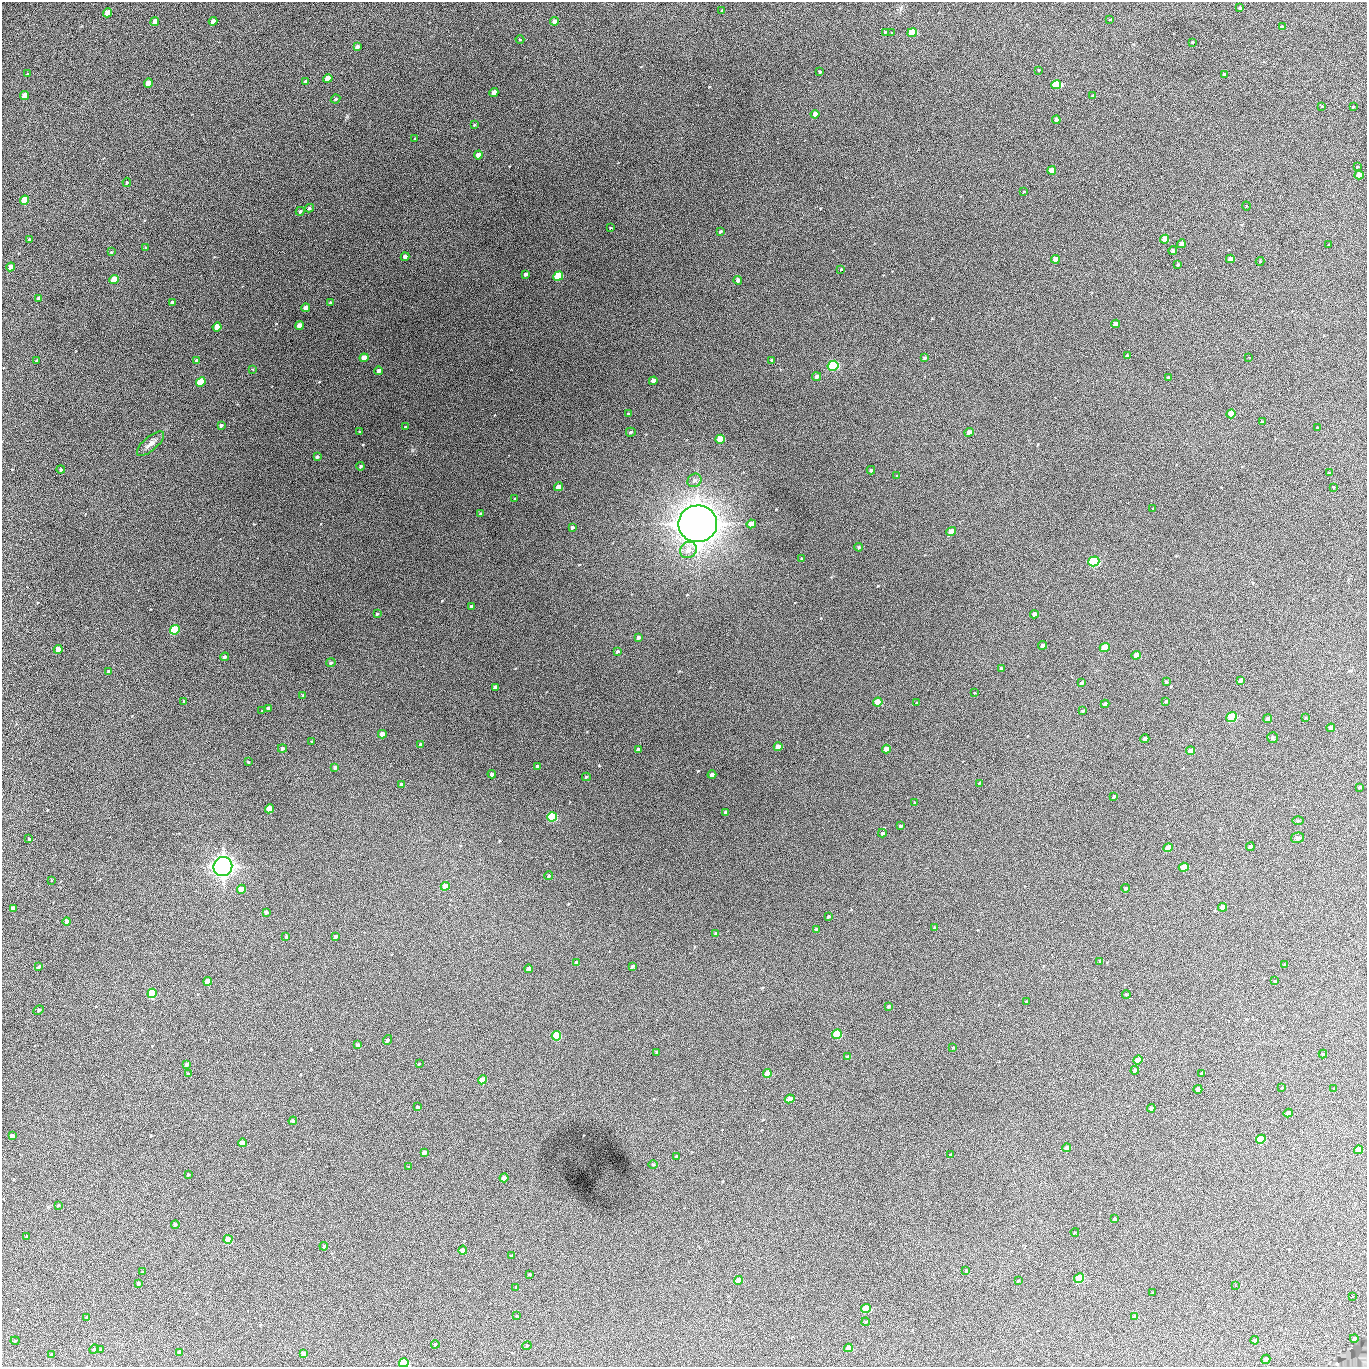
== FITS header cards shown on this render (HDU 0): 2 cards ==
NAXIS1  =                 1365 /fastest changing axis
NAXIS2  =                 1365 /next to fastest changing axis

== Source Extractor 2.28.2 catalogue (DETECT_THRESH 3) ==
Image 1365 x 1365 px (HDU 0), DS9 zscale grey, 1 PNG px = 1 image px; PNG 1369 x 1369 px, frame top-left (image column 1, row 1365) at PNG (2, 2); each listed source drawn as its Kron ellipse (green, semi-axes under 4 px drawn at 4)
Background 364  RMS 67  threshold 202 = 3 sigma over >= 5 px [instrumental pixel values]
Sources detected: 281; all 281 listed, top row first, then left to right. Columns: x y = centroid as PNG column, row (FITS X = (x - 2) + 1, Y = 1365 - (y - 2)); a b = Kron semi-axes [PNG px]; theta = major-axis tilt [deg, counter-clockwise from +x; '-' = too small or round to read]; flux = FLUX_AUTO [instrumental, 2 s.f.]
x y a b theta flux
1240 8 4 3 - 1.4e+04
722 10 3 2 - 3.1e+03
107 13 4 4 - 7.9e+04
1110 20 3 2 - 3.0e+03
213 21 4 3 - 2.9e+04
554 21 4 4 - 2.2e+04
155 22 4 4 - 3.2e+04
1282 27 4 3 - 1.8e+04
885 32 4 3 - 5.6e+03
892 33 3 2 - 3.8e+03
912 33 5 4 - 2.2e+05
520 39 4 3 - 3.1e+03
1192 42 3 2 - 4.3e+03
357 47 4 3 - 2.0e+04
1039 70 3 3 - 4.0e+03
820 72 3 3 - 7.4e+03
28 74 3 3 - 4.5e+03
1224 74 3 3 - 7.5e+03
328 79 4 4 - 6.2e+04
305 81 4 3 - 9.7e+03
148 83 5 4 - 6.0e+04
1056 85 5 4 - 3.9e+05
494 93 4 4 - 4.0e+04
24 95 4 4 - 5.6e+04
1093 96 4 3 - 8.3e+03
336 99 5 3 - 5.7e+03
1322 106 3 2 - 3.8e+03
1353 107 3 2 - 3.6e+03
815 114 4 4 - 2.6e+04
1056 120 4 4 - 2.5e+04
474 125 4 3 - 4.4e+03
415 138 4 2 - 2.8e+03
478 155 4 4 - 5.3e+04
1357 167 4 4 - 6.2e+03
1052 170 4 4 - 7.7e+04
1359 175 4 4 - 5.3e+04
127 182 4 4 - 5.2e+03
1024 192 4 2 - 3.3e+03
25 200 5 4 - 1.8e+05
1246 206 4 3 - 3.3e+03
309 208 4 4 - 7.6e+03
300 211 4 4 - 7.2e+03
611 228 3 2 - 3.8e+03
720 231 4 3 - 6.9e+03
1165 239 4 4 - 6.8e+04
29 240 3 3 - 1.2e+04
1181 244 4 4 - 3.7e+04
1329 245 3 2 - 4.5e+03
146 247 4 3 - 4.7e+03
1173 251 4 3 - 1.8e+04
111 252 4 3 - 3.4e+03
405 257 4 3 - 1.5e+04
1055 259 4 4 - 5.0e+04
1230 259 4 4 - 3.6e+04
1260 261 4 4 - 3.9e+03
1178 265 3 3 - 5.4e+03
11 267 4 4 - 3.4e+04
841 269 4 3 - 3.5e+03
526 274 4 3 - 1.1e+04
558 276 5 4 - 3.2e+05
114 279 5 4 - 8.6e+04
738 280 4 4 - 2.4e+04
38 298 4 3 - 8.5e+03
172 302 4 3 - 9.2e+03
330 303 4 3 - 1.3e+04
306 308 4 4 - 3.6e+04
1115 324 4 4 - 3.6e+04
299 325 4 4 - 4.2e+04
217 327 4 4 - 9.4e+04
1127 355 3 2 - 4.4e+03
1249 357 3 2 - 2.4e+03
364 358 4 4 - 5.3e+04
925 358 4 3 - 7.8e+03
196 360 4 3 - 1.1e+04
772 360 4 3 - 5.0e+03
37 361 3 3 - 6.7e+03
833 366 5 5 - 6.5e+05
252 369 3 2 - 5.1e+03
379 371 4 3 - 2.7e+04
817 377 5 4 - 1.5e+04
1168 378 4 3 - 8.3e+03
653 381 4 4 - 4.6e+04
201 382 5 4 - 2.6e+05
628 414 3 3 - 4.8e+03
1231 414 5 4 - 1.3e+05
1262 422 4 3 - 1.3e+04
221 425 4 3 - 1.1e+04
405 427 3 2 - 3.5e+03
1317 427 3 2 - 3.5e+03
359 432 4 3 - 4.2e+03
631 432 5 4 - 7.6e+03
969 432 4 4 - 3.6e+04
720 439 5 4 - 1.6e+05
150 444 17 7 41 2.5e+04
317 457 4 3 - 1.1e+04
361 466 4 3 - 6.3e+03
61 469 4 4 - 6.0e+03
871 470 4 4 - 5.9e+03
1329 473 3 3 - 4.3e+03
897 476 4 3 - 6.4e+03
694 480 7 6 - 1.7e+04
558 487 4 4 - 4.9e+04
1333 487 3 2 - 3.3e+03
515 499 3 2 - 4.5e+03
1153 509 3 2 - 3.5e+03
480 513 3 3 - 5.6e+03
698 524 19 18 - 6.0e+06
751 524 4 4 - 9.4e+04
572 527 4 3 - 1.0e+04
951 531 5 4 - 6.7e+04
859 547 4 3 - 6.3e+03
688 550 9 7 40 3.7e+04
802 559 4 3 - 9.7e+03
1094 561 5 5 - 5.6e+05
471 606 4 3 - 9.4e+03
377 614 3 3 - 5.9e+03
1034 614 4 4 - 2.9e+04
175 630 5 4 - 4.3e+05
638 637 4 3 - 1.4e+04
1043 645 4 4 - 2.0e+04
1105 647 5 4 - 1.2e+05
58 649 4 4 - 4.3e+04
617 651 4 3 - 8.2e+03
1136 655 4 4 - 4.6e+04
225 657 4 3 - 1.3e+04
331 663 5 4 - 9.8e+03
1001 668 4 4 - 6.0e+03
109 672 4 3 - 1.5e+04
1240 680 4 3 - 2.2e+04
1166 682 3 3 - 7.4e+03
1081 683 4 3 - 1.3e+04
495 687 4 3 - 1.3e+04
974 693 3 2 - 3.2e+03
303 695 3 3 - 5.6e+03
184 701 3 3 - 5.5e+03
1166 701 4 3 - 9.4e+03
878 702 5 4 - 1.5e+05
916 703 3 2 - 2.9e+03
1105 704 4 4 - 2.2e+04
268 708 4 3 - 1.6e+04
262 711 2 2 - 2.3e+03
1083 711 3 3 - 8.5e+03
1232 717 5 4 - 3.3e+05
1305 718 4 3 - 3.1e+03
1268 719 4 4 - 2.3e+04
1331 728 4 4 - 3.2e+04
382 734 4 4 - 5.1e+04
1272 738 5 5 - 7.6e+03
1145 739 4 4 - 3.1e+04
312 742 4 3 - 4.0e+03
421 745 4 3 - 1.5e+04
778 747 4 4 - 7.1e+04
282 748 4 4 - 1.1e+04
638 749 4 3 - 1.3e+04
886 749 4 4 - 8.6e+04
1190 751 4 4 - 5.3e+04
248 762 3 2 - 3.7e+03
537 766 3 3 - 1.2e+04
335 767 4 3 - 8.2e+03
492 774 4 4 - 1.7e+04
712 775 4 4 - 2.7e+04
586 777 4 3 - 6.8e+03
979 783 3 2 - 4.1e+03
402 784 4 3 - 1.1e+04
1360 787 3 3 - 7.7e+03
1114 796 4 3 - 1.2e+04
914 802 4 3 - 4.3e+03
269 809 5 4 - 1.1e+05
725 812 4 3 - 1.3e+04
552 817 5 4 - 4.2e+05
1298 821 6 4 -1 5.4e+03
900 826 4 3 - 1.2e+04
882 833 4 4 - 7.6e+03
1297 838 7 5 14 8.4e+03
29 839 3 3 - 8.7e+03
1250 847 4 3 - 2.2e+04
1168 848 5 4 - 8.7e+04
223 867 10 9 - 2.4e+06
1184 867 5 4 - 1.2e+05
548 876 4 4 - 6.8e+03
51 880 3 2 - 2.7e+03
445 886 4 4 - 1.1e+05
1125 888 4 4 - 9.6e+03
241 889 4 4 - 6.2e+04
1223 907 5 4 - 6.0e+04
13 908 4 3 - 2.4e+04
266 912 4 3 - 1.1e+04
828 916 3 3 - 5.8e+03
67 922 4 4 - 2.2e+04
935 928 4 3 - 1.1e+04
816 929 3 3 - 1.4e+04
716 934 4 3 - 1.2e+04
286 936 3 3 - 6.2e+03
335 936 4 3 - 8.7e+03
1100 961 3 2 - 4.7e+03
576 962 4 4 - 2.0e+04
1285 964 4 3 - 4.5e+03
632 966 4 3 - 9.7e+03
39 967 3 3 - 8.6e+03
528 969 4 4 - 2.9e+04
208 981 4 4 - 5.9e+04
1275 981 4 3 - 4.6e+03
152 993 5 4 - 3.7e+05
1126 994 4 3 - 6.0e+03
1026 1002 3 3 - 5.7e+03
889 1006 4 3 - 8.7e+03
39 1010 5 4 - 6.7e+03
837 1034 5 4 - 2.5e+05
556 1036 5 4 - 2.6e+05
388 1040 5 4 - 1.0e+04
358 1045 4 3 - 1.5e+04
953 1047 3 3 - 4.5e+03
657 1052 4 4 - 1.5e+04
1323 1054 4 4 - 4.9e+03
847 1057 4 3 - 1.5e+04
1138 1060 5 4 - 8.1e+04
419 1064 4 2 - 2.9e+03
187 1065 4 3 - 1.3e+04
1135 1070 4 3 - 1.9e+04
767 1073 4 4 - 9.5e+04
1202 1073 3 3 - 8.9e+03
188 1074 4 3 - 6.2e+03
482 1080 4 4 - 1.4e+05
1282 1088 3 2 - 4.7e+03
1334 1088 4 3 - 5.8e+03
1198 1089 4 4 - 3.2e+04
790 1099 5 4 - 7.1e+04
417 1107 3 3 - 8.8e+03
1151 1108 4 4 - 2.0e+04
1288 1113 4 4 - 4.8e+04
293 1121 4 4 - 1.4e+04
12 1136 4 4 - 3.7e+04
1261 1139 5 4 - 2.3e+05
243 1143 4 4 - 4.2e+04
1067 1148 4 4 - 4.8e+04
1359 1150 4 4 - 7.4e+04
424 1152 4 4 - 3.4e+04
951 1155 3 3 - 9.6e+03
676 1156 3 3 - 4.7e+03
653 1164 5 3 - 3.8e+03
409 1167 3 2 - 3.8e+03
188 1175 3 3 - 8.0e+03
504 1178 4 4 - 5.6e+04
58 1205 3 3 - 3.8e+03
1114 1219 3 3 - 1.1e+04
175 1225 4 4 - 1.1e+04
1075 1232 4 3 - 3.8e+03
27 1237 3 3 - 1.1e+04
228 1239 4 4 - 8.7e+04
324 1246 4 3 - 7.9e+03
463 1250 4 4 - 4.6e+04
511 1255 3 2 - 4.6e+03
966 1271 3 2 - 4.9e+03
142 1272 4 3 - 3.5e+03
530 1274 3 3 - 6.3e+03
1079 1278 5 4 - 3.2e+05
738 1280 4 4 - 6.3e+04
1018 1281 4 3 - 5.0e+03
138 1283 3 3 - 1.2e+04
1236 1285 3 2 - 3.1e+03
516 1288 3 2 - 3.1e+03
1152 1293 3 2 - 4.7e+03
1353 1296 3 2 - 2.0e+03
866 1309 5 4 - 2.4e+05
517 1316 3 2 - 4.5e+03
1135 1317 4 3 - 2.7e+04
87 1318 3 3 - 1.1e+04
866 1322 4 3 - 5.4e+03
1354 1338 4 4 - 9.0e+03
1255 1340 4 3 - 2.4e+04
15 1341 4 4 - 4.7e+03
435 1344 4 3 - 4.6e+03
527 1346 5 3 - 4.4e+03
848 1348 4 4 - 6.6e+04
94 1349 5 4 - 4.8e+03
101 1350 4 3 - 6.9e+03
180 1352 4 4 - 2.2e+04
303 1354 4 4 - 4.5e+04
52 1355 3 3 - 1.1e+04
1266 1359 5 4 - 1.9e+04
404 1363 5 4 - 5.0e+05
At the frame edge (FLAGS 8, measured only in part): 1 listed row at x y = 404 1363

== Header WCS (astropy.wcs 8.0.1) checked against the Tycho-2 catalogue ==
Header WCS as astropy/WCSLIB reads it (applying the file's SIP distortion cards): RA---TAN-SIP/DEC--TAN-SIP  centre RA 02:17:05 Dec +13:20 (34.27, +13.33 deg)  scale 1.91 arcsec/px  FOV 43.6' x 43.6'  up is -180 deg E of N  parity flipped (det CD > 0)
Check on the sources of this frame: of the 60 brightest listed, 14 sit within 2.2 arcsec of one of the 14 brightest Tycho-2 stars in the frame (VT <= 12.67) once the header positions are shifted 0.47 arcsec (0.33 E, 0.33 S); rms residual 0.75 arcsec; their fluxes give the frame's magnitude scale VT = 25.68 - 2.5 log10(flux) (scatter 0.13 mag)
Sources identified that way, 14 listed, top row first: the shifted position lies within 2.2 arcsec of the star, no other Tycho-2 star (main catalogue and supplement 1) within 4.4 arcsec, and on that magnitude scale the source's flux lands within +1.5 / -3 mag of the star's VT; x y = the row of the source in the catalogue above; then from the Tycho-2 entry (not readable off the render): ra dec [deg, ICRS J2000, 3 dp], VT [Tycho-2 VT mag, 2 dp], TYC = Tycho-2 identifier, HIP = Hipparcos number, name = IAU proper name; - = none
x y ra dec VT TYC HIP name
1056 85 34.068 +13.016 12.11 637-923-1 - -
558 276 34.341 +13.116 11.78 637-767-1 - -
833 366 34.191 +13.165 10.78 637-980-1 - -
201 382 34.536 +13.172 12.67 637-944-1 - -
1094 561 34.049 +13.269 11.22 637-820-1 - -
175 630 34.551 +13.304 11.62 637-695-1 - -
1232 717 33.973 +13.352 11.91 637-1253-1 - -
552 817 34.345 +13.404 11.61 637-1245-1 - -
223 867 34.525 +13.430 7.86 637-948-1 10730 -
556 1036 34.343 +13.520 12.11 637-855-1 - -
1261 1139 33.958 +13.576 11.96 637-1126-1 - -
1079 1278 34.057 +13.650 11.94 637-667-1 - -
866 1309 34.174 +13.666 12.36 637-601-1 - -
404 1363 34.427 +13.694 11.59 637-1123-1 - -